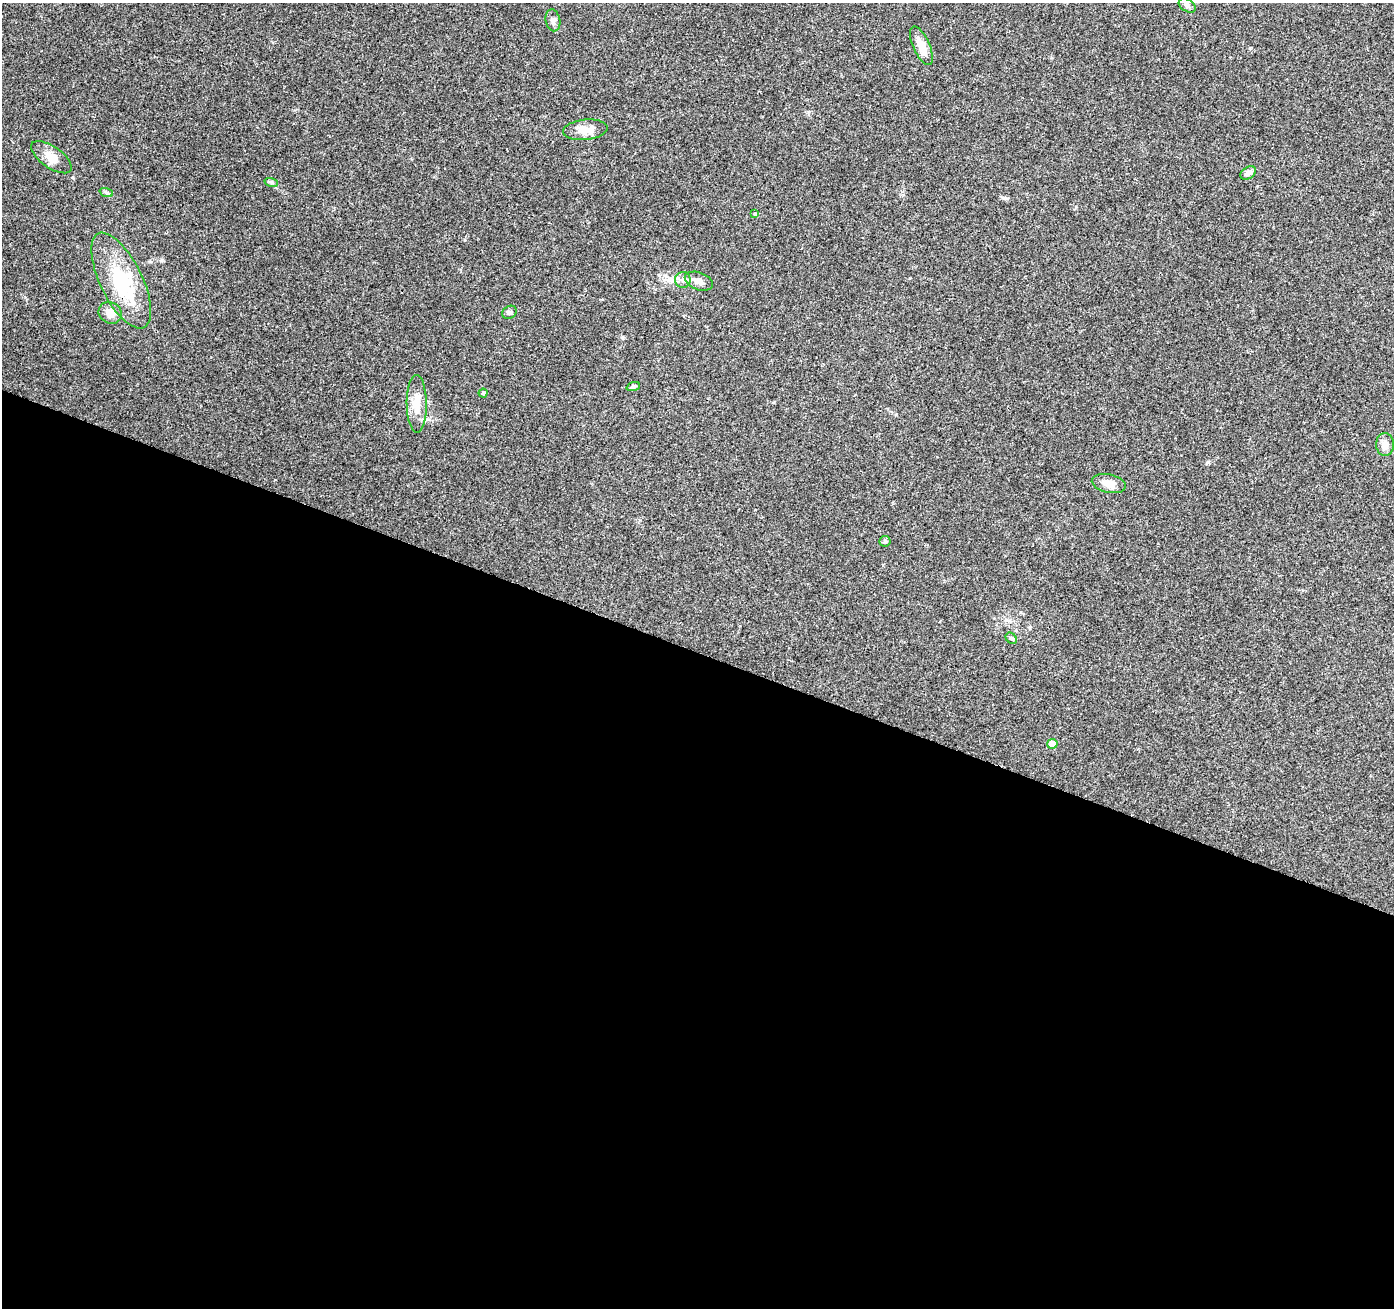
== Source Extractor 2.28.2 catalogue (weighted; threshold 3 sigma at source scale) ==
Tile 14 of 4 x 4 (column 2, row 4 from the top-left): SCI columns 1409-2800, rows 282-1587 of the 5593 x 5721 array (HDU 1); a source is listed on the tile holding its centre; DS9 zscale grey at full resolution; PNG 1396 x 1310 px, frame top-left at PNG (2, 3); each listed source drawn as its Kron ellipse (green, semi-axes under 4 px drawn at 4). Shown black and unused: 50% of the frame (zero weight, under 3 of 4 exposures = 1% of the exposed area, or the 3 px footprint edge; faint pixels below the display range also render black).
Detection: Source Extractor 2.28.2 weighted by HDU 2 'WHT'; one run over the whole footprint, this tile lists its part. Background 0.0744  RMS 0.0045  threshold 0.0202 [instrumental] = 3 sigma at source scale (4.5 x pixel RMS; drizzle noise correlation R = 1.50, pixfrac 1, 0.0396/0.0396 arcsec/px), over >= 5 px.
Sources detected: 23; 1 inside a brighter object's white glare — neither listed nor drawn; the other 22 listed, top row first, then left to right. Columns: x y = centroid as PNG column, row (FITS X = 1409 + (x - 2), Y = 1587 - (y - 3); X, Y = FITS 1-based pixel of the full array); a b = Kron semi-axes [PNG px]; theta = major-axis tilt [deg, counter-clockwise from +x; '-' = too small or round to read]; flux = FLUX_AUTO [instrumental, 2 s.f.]
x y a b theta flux
1187 5 9 6 -33 1.3
553 20 11 7 -78 1.7
921 46 21 8 -66 5.9
585 130 22 10 6 5.7
51 157 23 10 -35 5.5
1248 173 8 5 33 2.3
271 182 7 4 -18 0.8
106 192 7 4 -19 0.81
755 214 4 4 - 0.45
683 280 8 8 - 1.9
121 281 52 21 -64 29
699 281 14 8 -21 2.9
509 312 7 6 - 1
110 313 12 10 -27 4.4
633 387 7 4 18 0.74
483 393 4 4 - 0.6
417 404 29 10 -89 7.6
1385 445 11 9 -90 3.3
1109 484 17 9 -12 4.2
885 541 6 5 - 0.68
1011 638 6 5 - 0.78
1052 744 5 5 - 6.6
Overlapping masked pixels (flux is a lower limit): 1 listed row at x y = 121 281
Unlisted compact peaks at least as high as the median listed source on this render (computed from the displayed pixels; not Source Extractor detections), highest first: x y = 1250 48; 73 177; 1208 462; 622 337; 1004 198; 1076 207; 465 240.